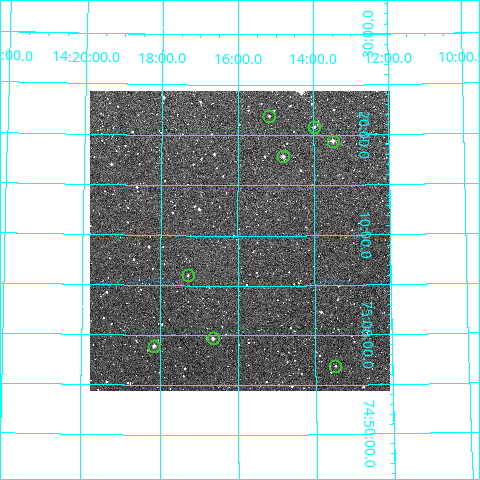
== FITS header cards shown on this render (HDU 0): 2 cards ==
NAXIS1  =                  300
NAXIS2  =                  300

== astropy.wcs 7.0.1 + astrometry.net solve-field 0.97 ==
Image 300 x 300 px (HDU 0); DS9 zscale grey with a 90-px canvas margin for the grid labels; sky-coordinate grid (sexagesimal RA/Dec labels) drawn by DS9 from the SOLVED WCS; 8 Tycho-2 reference stars matched to detected sources circled (green)
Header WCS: RA---TAN/DEC--TAN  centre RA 14:15:57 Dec +75:10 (213.99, +75.16 deg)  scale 6 arcsec/px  FOV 30.0' x 30.0'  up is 0 deg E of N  parity normal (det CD < 0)
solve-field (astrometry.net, Tycho-2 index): VERIFIED the header's WCS against the Tycho-2 star catalogue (verified at 2 index scales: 6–8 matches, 0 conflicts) and refined it, rather than solving blind
Solved WCS: RA---TAN-SIP/DEC--TAN-SIP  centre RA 14:15:57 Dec +75:10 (213.99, +75.16 deg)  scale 6 arcsec/px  FOV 30.0' x 30.0'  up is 0 deg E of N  parity normal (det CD < 0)
The solver's refit moves the header's centre by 0.86 arcsec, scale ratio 1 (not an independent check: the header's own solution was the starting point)
Tycho-2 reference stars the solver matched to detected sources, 8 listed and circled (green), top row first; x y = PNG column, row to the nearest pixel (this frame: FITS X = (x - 90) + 1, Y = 300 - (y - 91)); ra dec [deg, ICRS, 3 dp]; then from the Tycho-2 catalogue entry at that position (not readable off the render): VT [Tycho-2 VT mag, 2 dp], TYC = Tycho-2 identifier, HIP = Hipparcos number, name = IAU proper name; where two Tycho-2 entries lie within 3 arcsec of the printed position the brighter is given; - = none
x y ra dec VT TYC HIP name
269 116 213.793 +75.366 13.06 4559-1825-1 - -
314 127 213.496 +75.347 12.23 4559-1775-1 - -
333 141 213.373 +75.324 10.91 4559-1977-1 - -
283 156 213.703 +75.298 11.49 4559-2027-1 - -
188 275 214.323 +75.100 12.14 4559-1461-1 - -
213 338 214.162 +74.995 11.49 4409-1661-1 - -
154 346 214.538 +74.982 11.20 4409-1863-1 - -
335 366 213.371 +74.948 12.34 4409-1635-1 - -